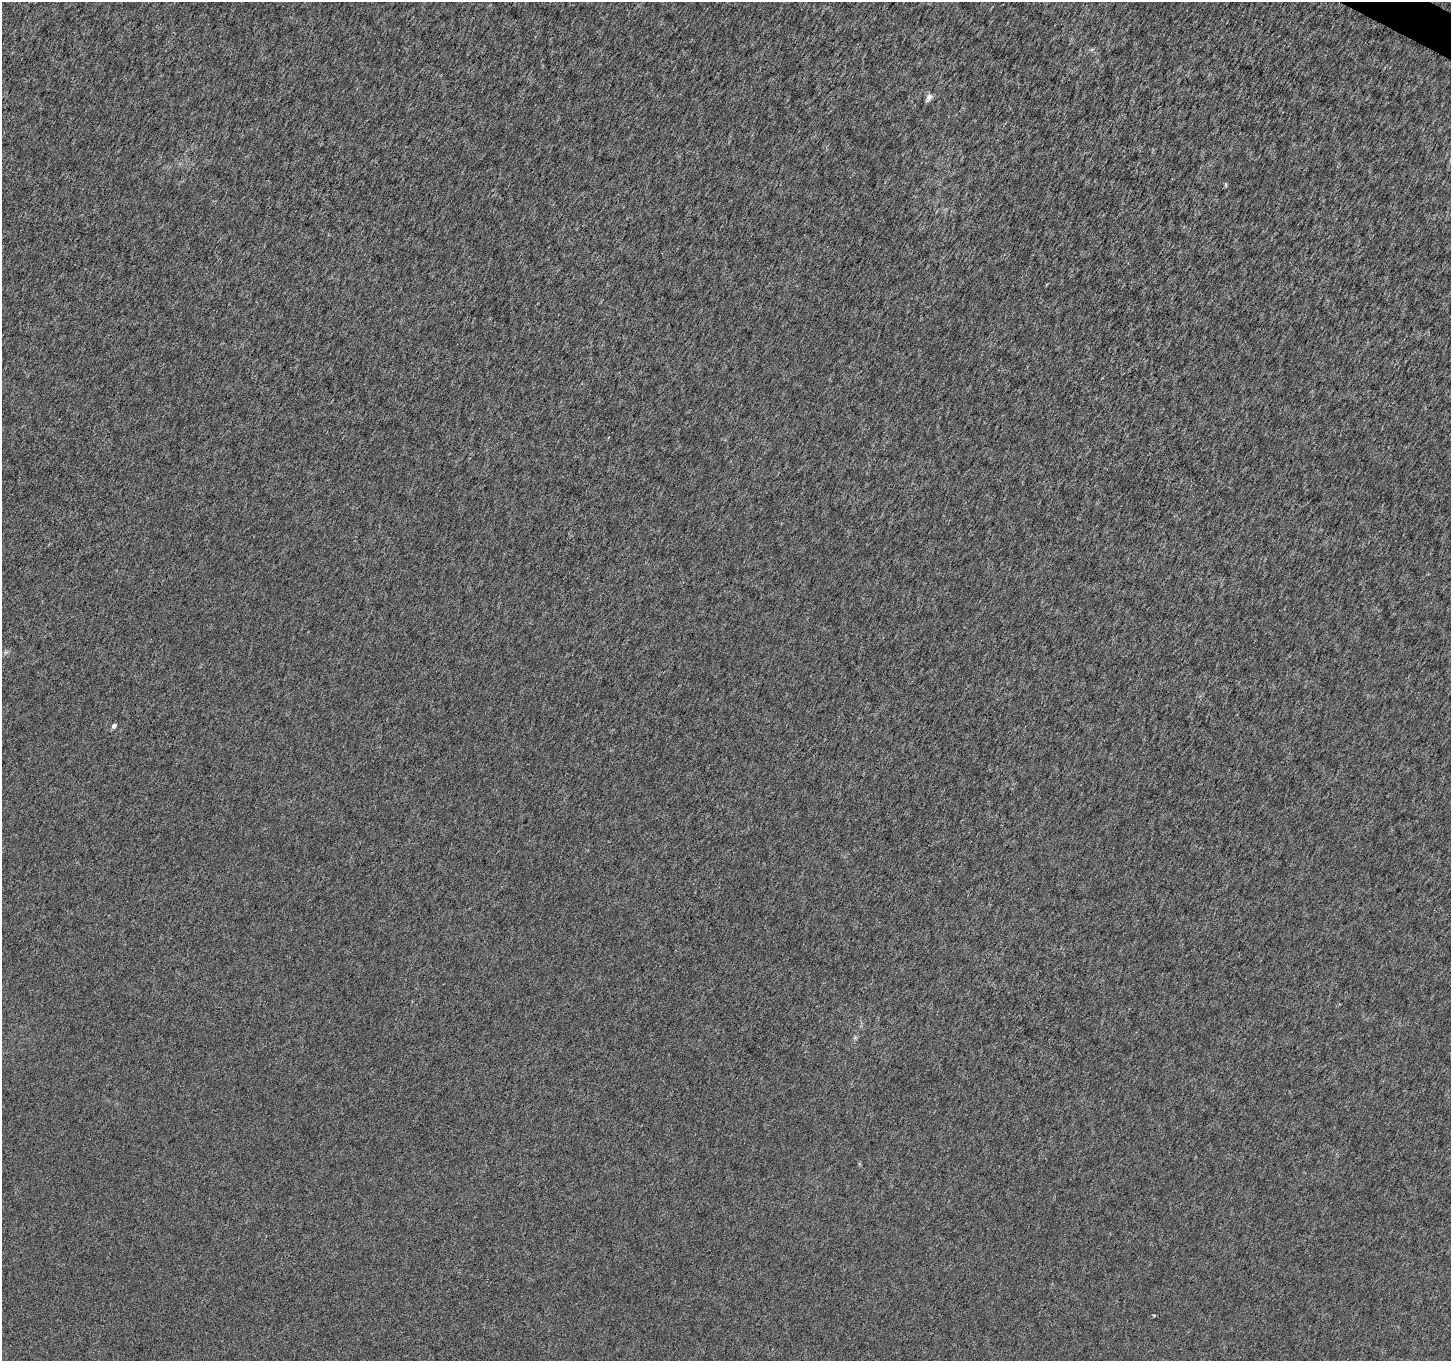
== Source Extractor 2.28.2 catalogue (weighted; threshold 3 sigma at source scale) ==
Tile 10 of 4 x 4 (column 2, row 3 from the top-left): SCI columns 1457-2905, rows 1620-2978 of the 5802 x 5892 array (HDU 1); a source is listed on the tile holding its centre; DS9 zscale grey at full resolution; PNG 1453 x 1363 px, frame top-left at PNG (2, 2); no overlay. Shown black and unused: <1% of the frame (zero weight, under 3 of 6 exposures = <1% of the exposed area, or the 3 px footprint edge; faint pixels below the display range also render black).
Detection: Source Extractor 2.28.2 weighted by HDU 2 'WHT'; one run over the whole footprint, this tile lists its part. Background 1.34e-04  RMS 0.0017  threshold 0.00696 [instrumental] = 3 sigma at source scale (4.09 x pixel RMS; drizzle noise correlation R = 1.36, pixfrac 0.8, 0.0396/0.0396 arcsec/px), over >= 5 px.
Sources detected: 3; all 3 listed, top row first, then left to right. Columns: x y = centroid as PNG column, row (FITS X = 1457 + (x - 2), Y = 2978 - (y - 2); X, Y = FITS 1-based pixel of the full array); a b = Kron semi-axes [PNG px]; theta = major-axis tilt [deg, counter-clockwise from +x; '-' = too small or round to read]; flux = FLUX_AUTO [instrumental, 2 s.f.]
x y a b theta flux
929 97 7 6 - 0.84
114 726 5 4 - 0.54
1154 1315 3 2 - 0.19